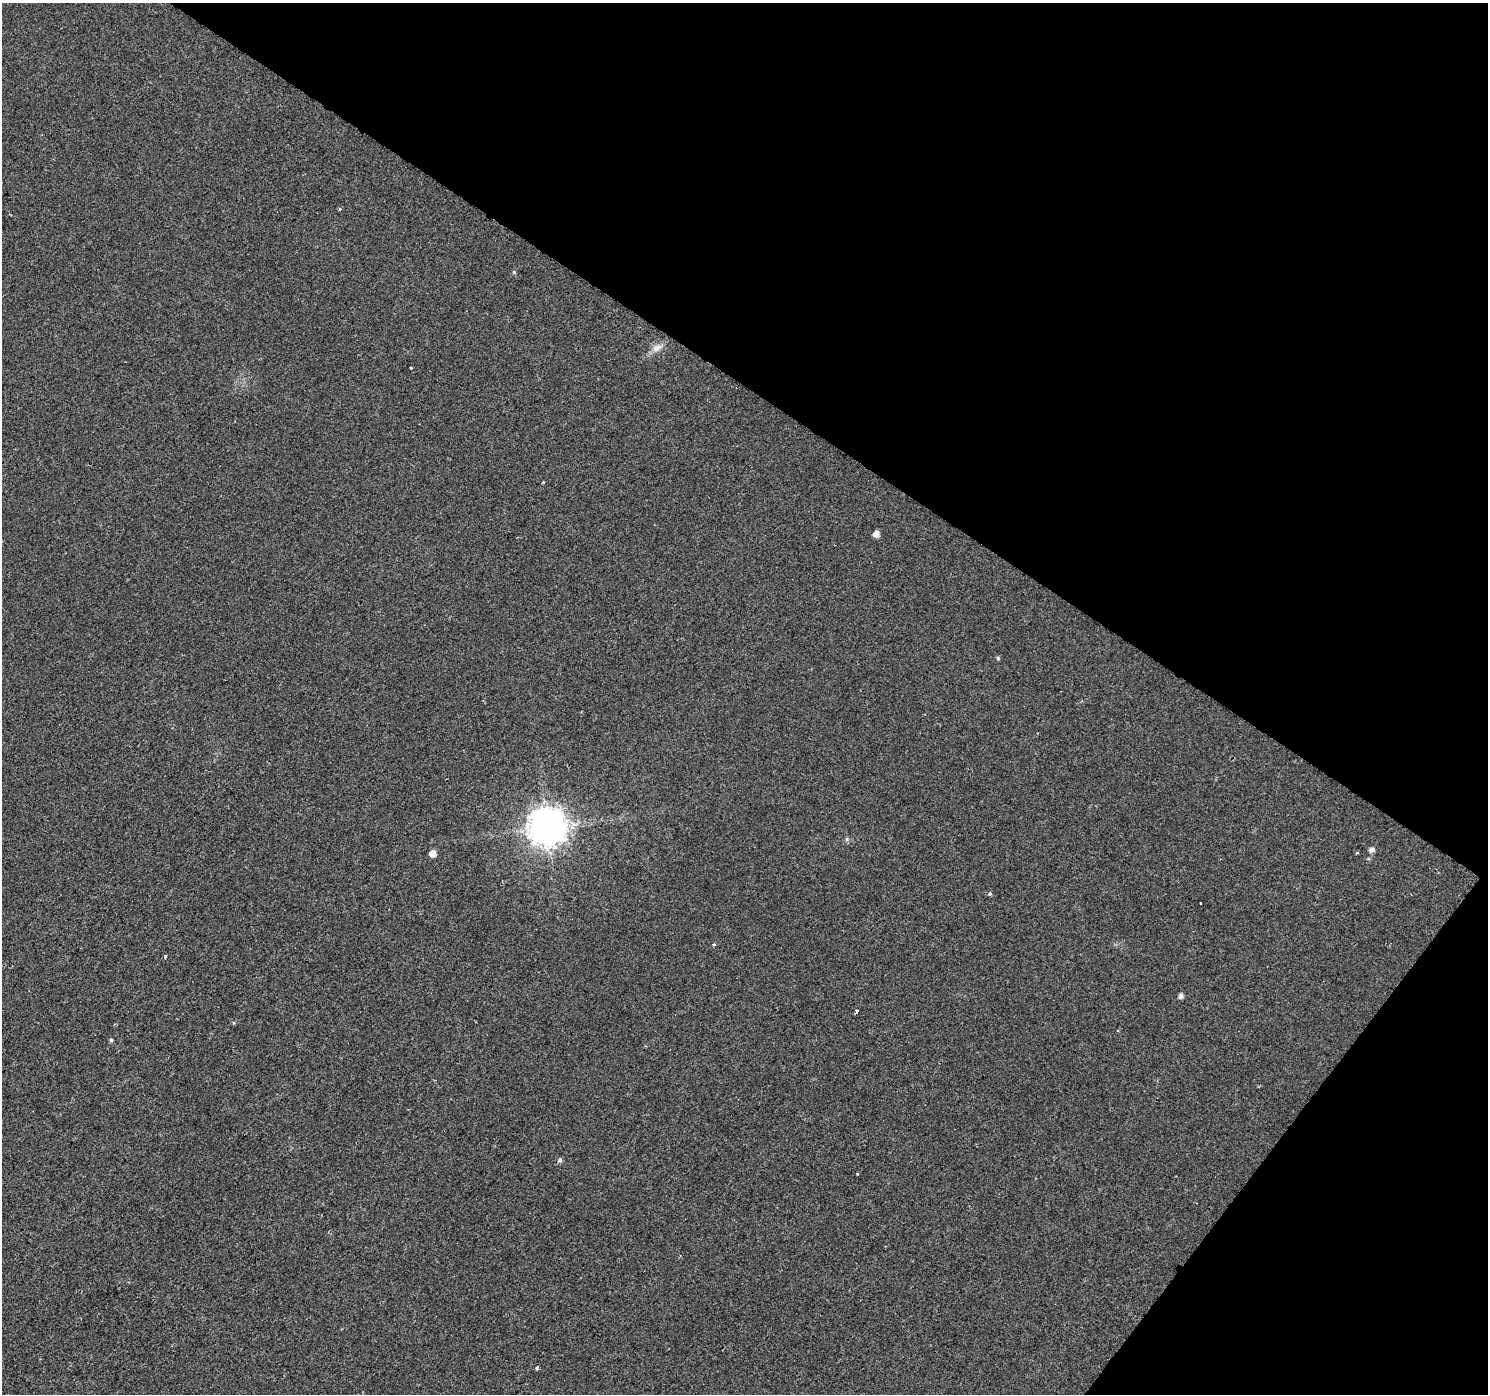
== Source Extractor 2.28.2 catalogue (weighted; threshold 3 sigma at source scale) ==
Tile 8 of 4 x 4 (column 4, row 2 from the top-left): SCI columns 4459-5944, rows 2966-4357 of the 5950 x 5998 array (HDU 1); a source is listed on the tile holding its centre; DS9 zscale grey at full resolution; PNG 1490 x 1396 px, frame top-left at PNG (2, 3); no overlay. Shown black and unused: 33% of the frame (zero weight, under 2 of 3 exposures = <1% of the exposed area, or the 3 px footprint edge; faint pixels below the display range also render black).
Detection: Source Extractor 2.28.2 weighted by HDU 2 'WHT'; one run over the whole footprint, this tile lists its part. Background 0.00528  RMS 0.0054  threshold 0.0243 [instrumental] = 3 sigma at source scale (4.5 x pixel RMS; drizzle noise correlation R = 1.50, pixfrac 1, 0.0396/0.0396 arcsec/px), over >= 5 px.
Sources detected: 19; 1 cosmic-ray / hot-pixel residue — not listed; the other 18 listed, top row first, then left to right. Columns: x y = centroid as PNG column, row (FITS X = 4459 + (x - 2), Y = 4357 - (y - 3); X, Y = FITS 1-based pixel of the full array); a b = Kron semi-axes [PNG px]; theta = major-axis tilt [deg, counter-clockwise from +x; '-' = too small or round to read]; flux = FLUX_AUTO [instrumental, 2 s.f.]
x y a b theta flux
340 209 4 4 - 0.77
514 272 5 5 - 0.67
657 348 18 7 28 3.8
411 368 3 3 - 1.4
543 482 3 3 - 0.52
876 534 5 5 - 3.5
998 658 5 5 - 0.74
547 827 12 11 - 1100
1371 850 5 5 - 2.1
433 853 5 5 - 4.4
1357 853 4 3 - 0.57
990 894 5 4 - 0.79
713 945 3 3 - 1.9
1181 996 5 4 - 2.2
856 1011 4 3 - 7.7
111 1040 4 4 - 0.74
560 1160 6 6 - 1.2
537 1368 4 3 - 1.1